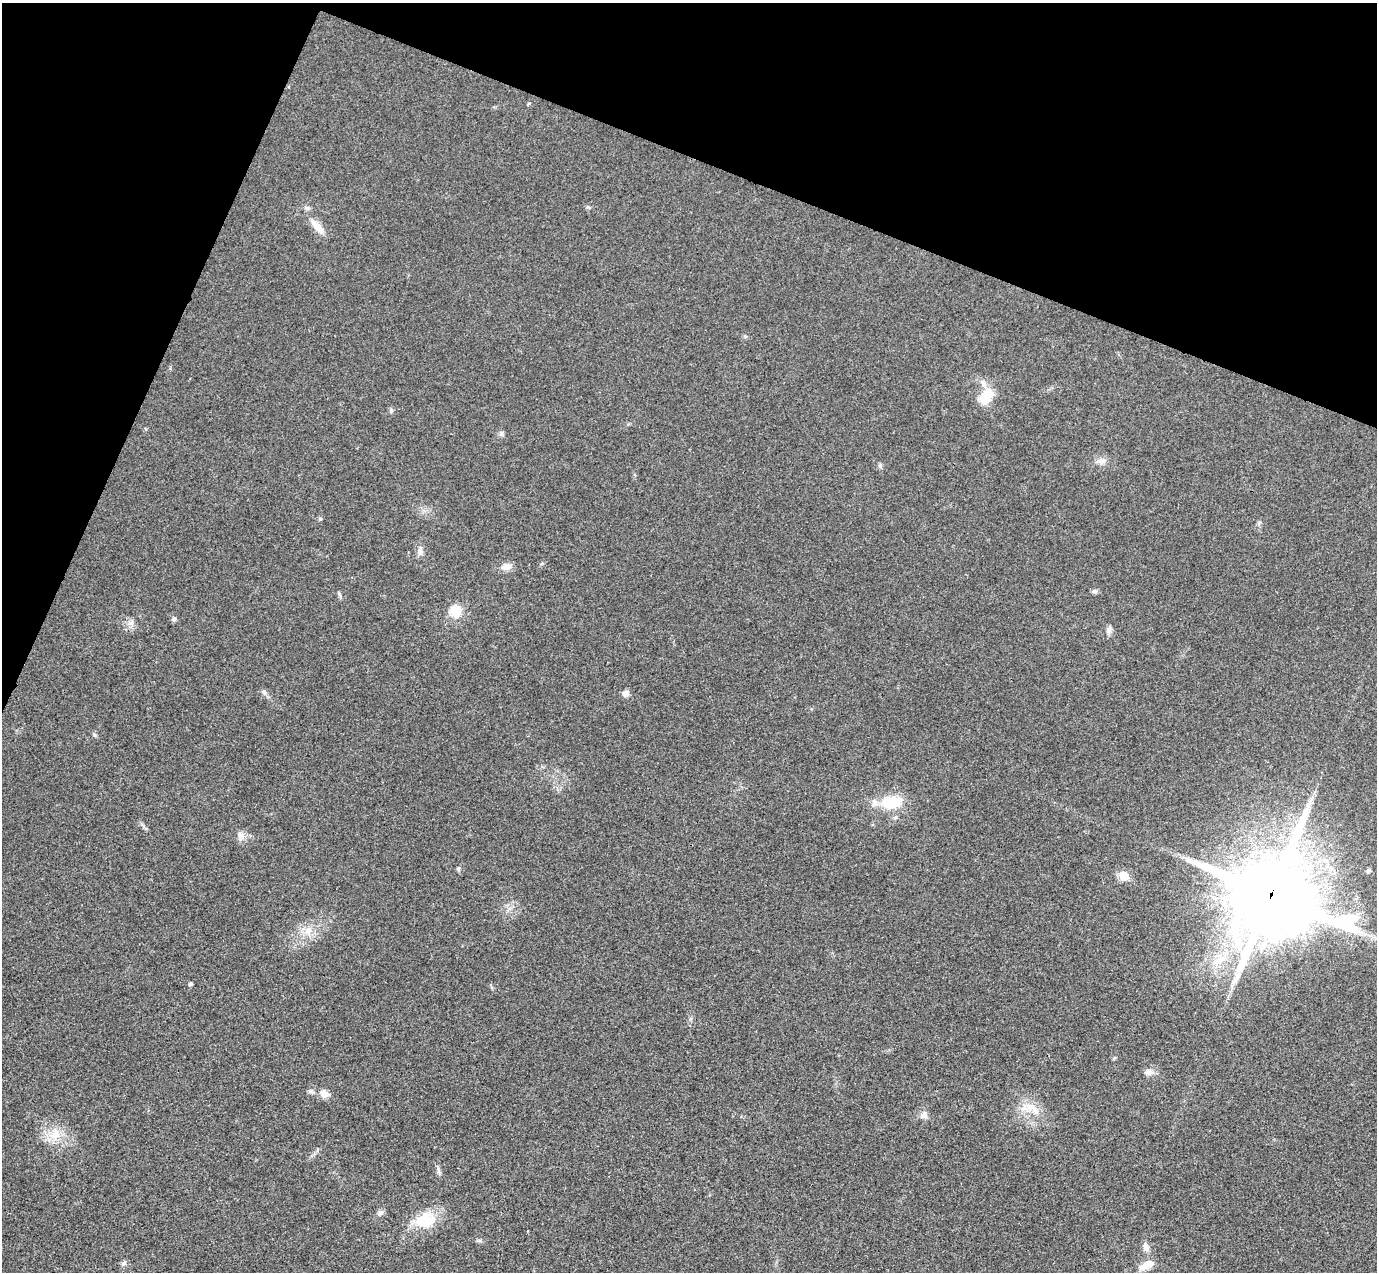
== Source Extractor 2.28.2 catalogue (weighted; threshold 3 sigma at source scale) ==
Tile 2 of 4 x 4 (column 2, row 1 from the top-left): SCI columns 1406-2780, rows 4137-5406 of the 5557 x 5599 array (HDU 1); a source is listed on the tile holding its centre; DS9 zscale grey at full resolution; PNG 1379 x 1274 px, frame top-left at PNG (2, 3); no overlay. Shown black and unused: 20% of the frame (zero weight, under 3 of 4 exposures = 6% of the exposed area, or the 3 px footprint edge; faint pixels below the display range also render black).
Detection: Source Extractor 2.28.2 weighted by HDU 2 'WHT'; one run over the whole footprint, this tile lists its part. Background 0.0192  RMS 0.0061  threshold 0.0275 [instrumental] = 3 sigma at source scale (4.5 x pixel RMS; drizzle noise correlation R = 1.50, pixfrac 1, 0.05/0.05 arcsec/px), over >= 5 px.
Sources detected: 40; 2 inside a brighter listed object's ellipse — not listed separately; the other 38 listed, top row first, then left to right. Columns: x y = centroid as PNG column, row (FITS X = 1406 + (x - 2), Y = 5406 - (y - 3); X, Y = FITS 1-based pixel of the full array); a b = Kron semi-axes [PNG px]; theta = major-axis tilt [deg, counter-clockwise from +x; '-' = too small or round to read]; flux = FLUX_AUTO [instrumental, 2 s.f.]
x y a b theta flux
307 208 6 6 - 1.4
318 227 24 8 -46 6.5
745 336 6 4 0 0.82
986 396 22 12 58 13
391 410 6 5 - 1.2
501 434 7 6 - 1.3
1101 461 13 7 11 3.2
420 552 11 6 -82 2.4
507 566 11 8 9 4.2
1094 591 7 6 - 1.4
455 611 14 13 - 9.7
174 619 6 5 - 1.3
131 623 7 6 - 2
1109 629 10 7 54 2.1
264 692 6 5 - 1.3
626 693 7 7 - 3.1
95 735 5 5 - 0.97
890 802 21 14 -3 19
241 836 10 10 - 3.5
458 869 6 4 48 0.85
1368 870 5 5 - 1.7
1124 875 6 6 - 14
1272 894 29 26 -20 7500
308 931 12 9 71 5.3
1220 959 15 10 28 8.2
190 984 5 4 - 1.1
1114 1058 6 3 71 0.65
1149 1072 11 8 1 3.1
311 1091 7 5 -21 1.4
324 1094 10 9 - 4.3
1029 1106 9 8 - 4.2
924 1115 10 9 - 2.7
55 1134 15 13 47 9.3
439 1171 11 4 -85 1.6
380 1212 8 7 - 1.9
426 1220 30 20 6 18
1146 1247 11 7 -72 3.6
1147 1265 21 8 25 6.9
Overlapping masked pixels (flux is a lower limit): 1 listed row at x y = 1272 894
Unlisted compact peaks at least as high as the median listed source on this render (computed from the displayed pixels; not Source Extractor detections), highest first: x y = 124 1263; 880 466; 480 1240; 320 519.